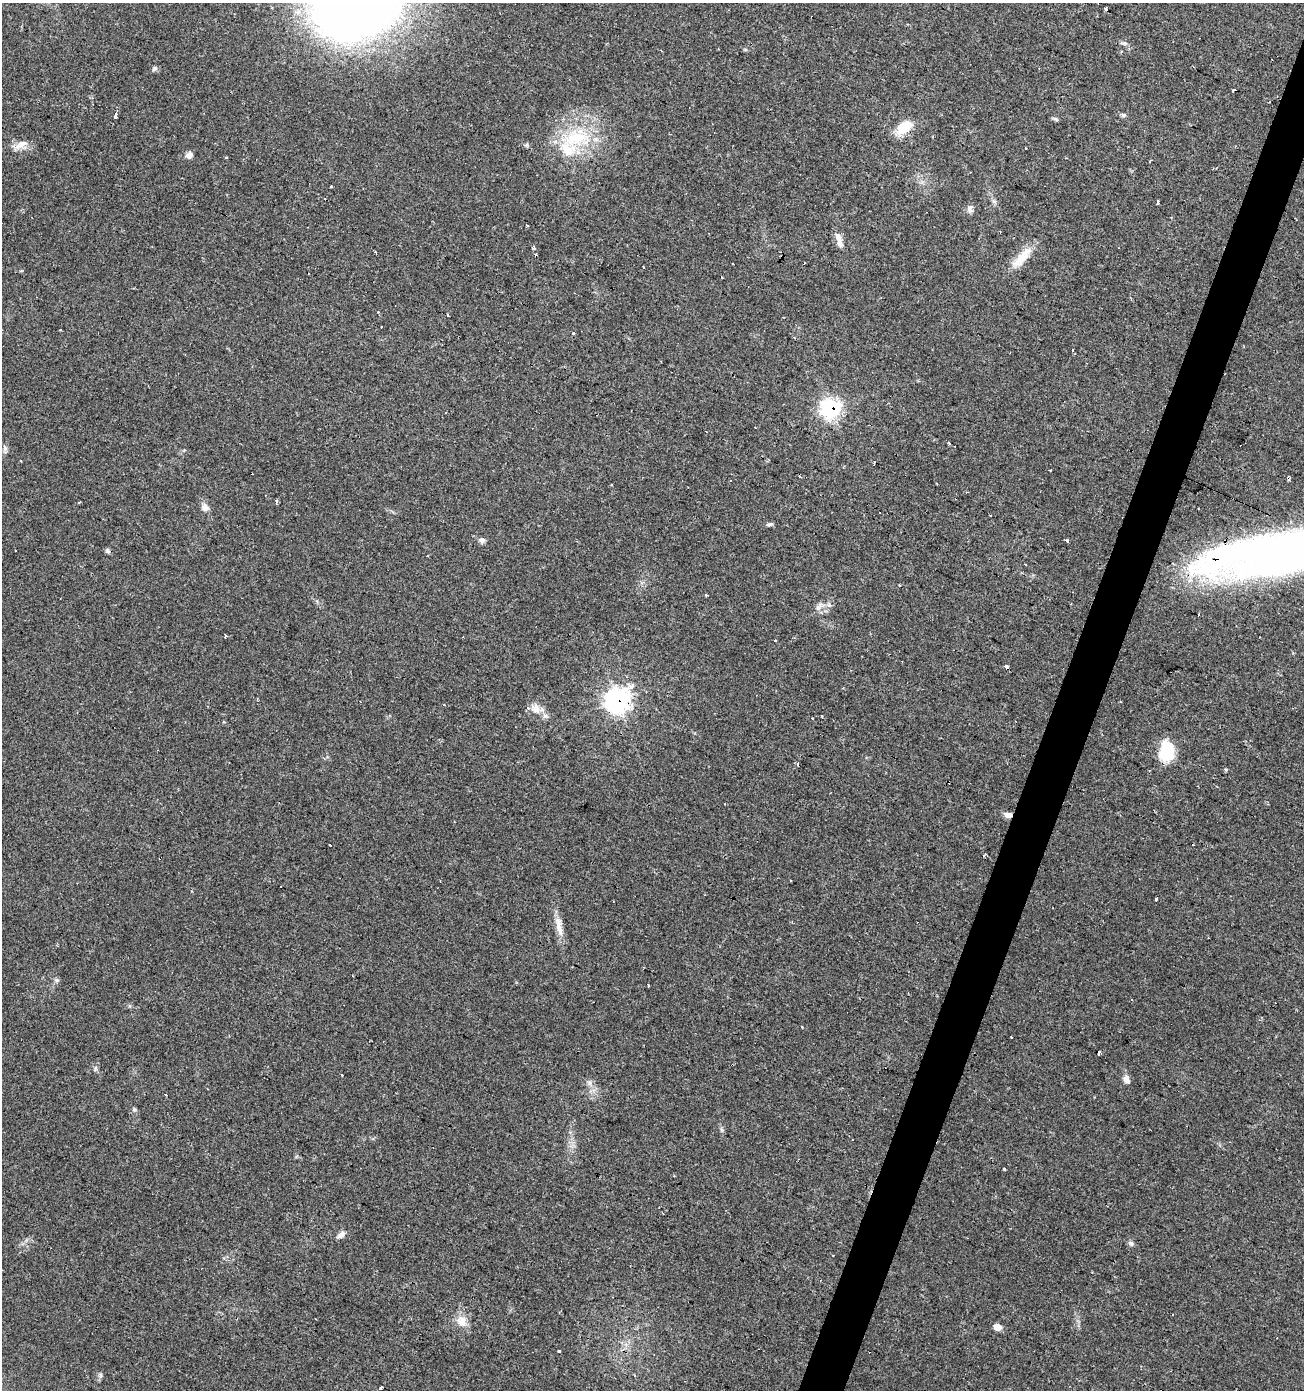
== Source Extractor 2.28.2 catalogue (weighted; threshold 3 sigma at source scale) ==
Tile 10 of 4 x 4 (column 2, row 3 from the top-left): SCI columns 1512-2813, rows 1396-2783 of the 5691 x 5558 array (HDU 1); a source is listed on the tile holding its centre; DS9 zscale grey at full resolution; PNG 1306 x 1392 px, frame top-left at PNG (2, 3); no overlay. Shown black and unused: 3% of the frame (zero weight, under 2 of 3 exposures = <1% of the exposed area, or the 3 px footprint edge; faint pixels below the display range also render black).
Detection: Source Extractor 2.28.2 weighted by HDU 2 'WHT'; one run over the whole footprint, this tile lists its part. Background 0.0504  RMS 0.0045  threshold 0.0203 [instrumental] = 3 sigma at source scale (4.5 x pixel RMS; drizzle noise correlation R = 1.50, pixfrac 1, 0.0396/0.0396 arcsec/px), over >= 5 px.
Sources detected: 102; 1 inside a brighter object's white glare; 25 cosmic-ray / hot-pixel residue — not listed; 3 inside a brighter listed object's ellipse — not listed separately; the other 73 listed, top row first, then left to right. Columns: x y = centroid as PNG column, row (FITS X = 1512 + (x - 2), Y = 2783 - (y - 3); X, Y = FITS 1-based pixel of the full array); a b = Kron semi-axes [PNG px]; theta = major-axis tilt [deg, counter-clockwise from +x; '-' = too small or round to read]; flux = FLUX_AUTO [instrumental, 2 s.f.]
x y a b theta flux
1106 9 3 3 - 1.9
1124 43 6 6 - 0.97
1193 67 3 2 - 0.42
155 69 8 5 45 0.93
1123 115 6 5 - 0.94
115 116 6 3 69 4.8
1056 119 8 4 -27 0.81
904 127 21 11 40 11
575 138 36 25 13 29
20 145 20 8 27 4.1
189 155 8 7 - 2.1
226 157 3 3 - 0.55
331 186 3 2 - 2.2
1158 202 4 3 - 3.3
970 209 11 6 76 1.6
839 239 22 7 -75 3.4
533 248 4 3 - 1.2
535 254 4 3 - 1.8
1022 257 36 11 50 8.5
733 264 2 2 - 0.47
448 315 3 3 - 6.2
60 330 3 3 - 0.95
573 333 3 3 - 0.95
794 337 3 3 - 0.53
830 408 9 8 - 120
5 448 7 6 - 1.2
20 461 3 2 - 0.67
875 462 5 2 - 0.78
1050 470 3 2 - 0.7
1288 478 5 3 - 0.85
277 502 4 3 - 1.1
205 507 10 9 - 2.5
990 515 3 2 - 0.58
769 524 9 4 6 1
482 540 8 7 - 1.6
1067 540 3 3 - 3.9
107 551 7 5 -89 0.87
1290 552 119 34 14 320
900 585 3 2 - 0.67
706 595 3 3 - 0.66
818 607 13 6 66 2.1
1199 615 3 2 - 0.64
225 636 3 3 - 1.1
1006 667 4 3 - 17
617 700 10 9 - 240
536 709 14 12 -43 4.3
821 716 2 2 - 0.52
223 722 4 3 - 0.5
1166 751 19 14 80 19
797 764 4 3 - 1
1226 769 5 3 - 0.58
1008 815 9 6 -7 2.7
330 845 3 3 - 1
160 858 3 2 - 0.84
1156 899 3 3 - 1.4
559 929 24 8 -72 5
57 980 7 4 18 0.78
802 1027 3 2 - 0.64
1099 1053 4 3 - 2.4
342 1075 3 3 - 0.94
1126 1080 11 8 -60 2.1
590 1083 7 4 90 1.2
166 1095 3 3 - 1.3
134 1110 6 5 - 0.73
1004 1169 4 3 - 0.42
341 1235 11 7 43 1.9
1131 1243 7 6 - 1.2
462 1321 17 13 -70 5.2
997 1327 6 6 - 4.7
559 1351 3 3 - 3.1
101 1375 7 4 -71 0.73
635 1375 4 2 - 0.42
381 1387 3 3 - 1.5
Overlapping masked pixels (flux is a lower limit): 8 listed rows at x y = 904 127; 830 408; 1288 478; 1290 552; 1006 667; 617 700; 1008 815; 160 858
Isophote crosses this tile's border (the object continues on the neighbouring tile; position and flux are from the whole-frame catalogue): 1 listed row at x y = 1290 552
Unlisted compact peaks at least as high as the median listed source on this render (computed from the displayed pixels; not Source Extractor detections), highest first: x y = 95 1069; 994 201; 722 1130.